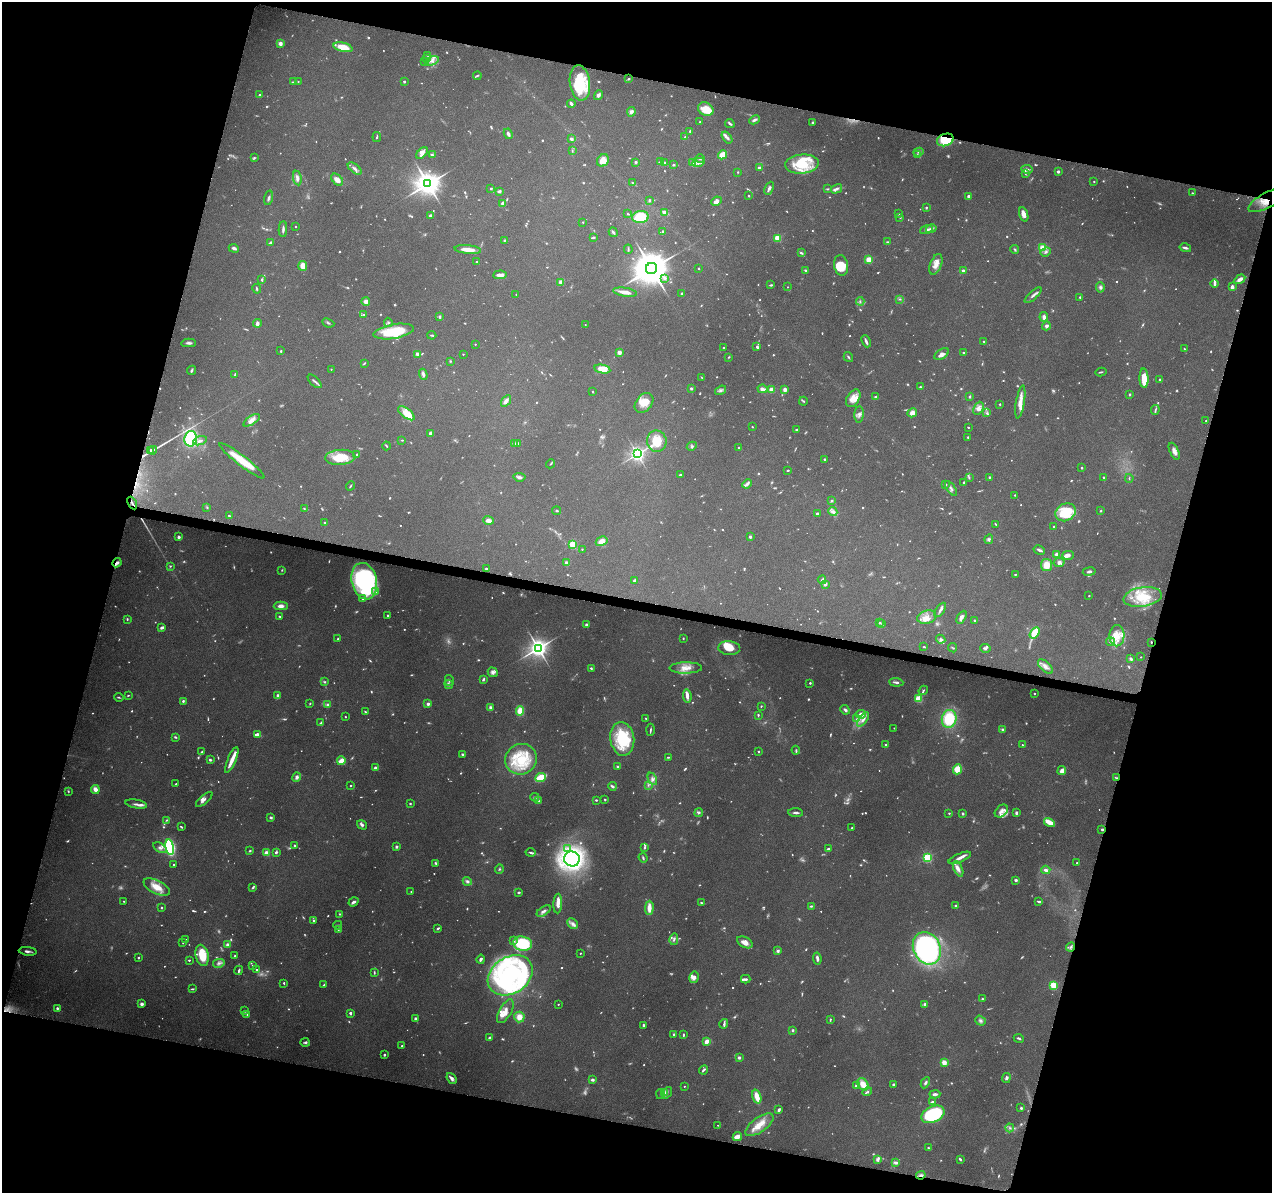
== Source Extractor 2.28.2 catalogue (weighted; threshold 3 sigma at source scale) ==
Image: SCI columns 25-5101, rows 304-5064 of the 5116 x 5307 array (HDU 1 of 3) = the unmasked area's bounding box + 8 px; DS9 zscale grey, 4 x 4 block average (1 PNG px = mean of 4 x 4 image px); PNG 1274 x 1195 px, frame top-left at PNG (2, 2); each listed source drawn as its Kron ellipse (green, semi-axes under 4 px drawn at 4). Shown black and unused: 31% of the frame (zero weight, under 9 of 18 exposures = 2% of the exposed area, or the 3 px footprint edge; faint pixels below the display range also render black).
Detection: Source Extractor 2.28.2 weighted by HDU 2 'WHT'. Background 0.116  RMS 0.0038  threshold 0.0155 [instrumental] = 3 sigma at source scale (4.09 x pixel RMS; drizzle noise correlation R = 1.36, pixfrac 0.8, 0.0396/0.0396 arcsec/px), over >= 5 px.
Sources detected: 1469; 321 too faint to see at this stretch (4 x 4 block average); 2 inside a brighter object's white glare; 3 cosmic-ray / hot-pixel residue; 1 long thin detection or spike segment (spike, bleed or trail) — neither listed nor drawn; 51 coinciding with a brighter row at this scale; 125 inside a brighter listed object's ellipse — not listed separately; of the other 966, all 500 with FLUX_AUTO >= 2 (the completeness limit of this list) listed and drawn (466 fainter detections not listed), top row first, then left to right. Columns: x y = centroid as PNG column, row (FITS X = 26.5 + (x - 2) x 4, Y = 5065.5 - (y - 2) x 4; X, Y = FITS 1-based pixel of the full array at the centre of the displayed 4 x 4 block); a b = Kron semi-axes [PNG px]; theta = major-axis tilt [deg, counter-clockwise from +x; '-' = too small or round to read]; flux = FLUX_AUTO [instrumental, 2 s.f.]
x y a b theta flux
280 43 2 2 - 45
343 47 9 4 -14 42
427 55 3 2 - 2.2
427 59 4 2 - 2.1
425 61 2 2 - 2.3
432 61 7 3 21 9.9
477 76 4 2 - 3.6
629 79 2 2 - 3.2
298 81 2 2 - 2.4
404 81 2 2 - 9.8
293 82 3 2 - 2.5
580 83 18 10 -83 97
260 95 3 2 - 3
598 95 5 3 - 6.8
571 104 4 2 - 7.5
706 109 8 6 -28 50
631 112 5 3 - 7.1
755 120 5 2 - 7.5
700 122 2 2 - 2.7
813 123 3 3 - 3.7
730 124 5 2 - 4.1
690 131 3 2 - 3.4
508 134 5 3 - 6.3
377 137 5 2 - 2.8
685 137 3 2 - 4
727 137 7 3 -54 6.4
571 139 3 3 - 5.7
945 140 9 6 19 60
572 151 4 2 - 2.4
918 152 5 2 - 3.2
422 153 7 4 45 9.5
432 155 3 2 - 6.7
722 155 5 3 - 28
917 155 3 2 - 2.2
254 157 4 2 - 2.7
700 158 4 3 - 3.7
603 160 6 5 - 25
661 161 4 2 - 3.2
636 162 2 2 - 15
665 163 3 2 - 3.3
692 163 4 2 - 3.2
698 163 6 4 21 8
802 164 17 9 5 82
673 165 3 2 - 3.5
759 168 2 2 - 13
355 169 8 3 -39 7.9
1027 169 5 3 - 7.2
1058 171 2 2 - 18
738 172 2 2 - 2.2
1025 173 2 2 - 3.5
297 178 7 3 -79 12
337 180 7 4 -43 17
1094 182 2 2 - 3.1
633 183 4 2 - 2.7
428 184 4 4 - 3000
491 188 2 2 - 5.9
769 188 7 3 63 7
827 189 3 2 - 2.3
837 189 6 3 31 6.1
499 191 3 2 - 7.6
1192 193 2 2 - 2.3
749 196 2 2 - 2.3
968 196 2 2 - 21
269 198 7 3 75 5.1
649 200 3 2 - 3.4
1267 200 21 7 28 23
716 201 5 4 - 9.1
503 203 4 3 - 10
926 207 2 2 - 2.8
665 213 4 2 - 19
628 214 3 2 - 2.2
898 214 2 2 - 3.8
1024 214 7 3 -70 17
431 215 4 3 - 4.6
640 217 8 6 6 76
900 217 3 2 - 2.6
583 222 2 2 - 4.1
295 227 2 2 - 2.9
283 229 8 2 88 6.7
931 229 5 3 - 6.1
926 230 6 3 18 5.9
663 231 4 3 - 3.2
613 232 5 2 - 5.5
593 238 4 2 - 2.1
778 238 2 2 - 130
505 240 3 3 - 2.3
271 242 4 2 - 4.6
888 242 3 2 - 2.7
234 248 5 2 - 7.2
1043 248 2 2 - 48
1185 248 6 2 -14 6.9
468 249 13 3 -5 29
628 249 5 2 - 2.7
1014 249 4 2 - 2.8
1046 252 5 3 - 5.5
801 253 4 2 - 4
869 260 2 2 - 130
476 262 2 2 - 6
936 264 11 5 69 19
841 265 10 7 -79 36
303 266 5 3 - 25
651 268 6 5 - 7400
698 268 2 2 - 4.8
805 270 4 2 - 2.2
963 271 3 2 - 8.1
500 275 7 3 4 15
665 278 3 2 - 7.4
1240 279 6 3 33 13
262 280 3 2 - 3.1
561 282 2 2 - 37
1214 284 4 2 - 7.2
771 285 3 2 - 2.6
787 287 2 2 - 2.4
1100 287 5 4 - 6.6
1232 287 4 3 - 9.1
257 289 5 2 - 3.6
625 292 12 3 -9 20
682 293 3 2 - 3.6
516 294 2 2 - 2.7
1033 295 11 3 42 7.3
1080 297 3 2 - 2.3
900 299 4 2 - 3.3
366 301 4 3 - 12
860 301 4 2 - 3.1
364 315 3 2 - 2.4
440 317 3 2 - 3.4
1044 317 4 3 - 11
388 322 5 2 - 3.1
257 323 4 3 - 9.1
328 323 6 2 -23 3.4
585 325 2 2 - 2.6
1046 326 4 3 - 6.2
394 331 20 7 10 97
432 335 4 2 - 3.3
866 341 6 2 -66 8.2
983 341 2 2 - 2.3
189 343 7 3 -1 6
475 344 2 2 - 2.5
757 346 3 2 - 3.3
724 348 2 2 - 3
1185 349 3 2 - 2.3
281 351 2 2 - 6.7
619 353 2 2 - 50
963 353 3 2 - 2.4
417 354 3 2 - 7.9
463 354 2 2 - 3.2
942 354 8 5 32 11
729 357 3 2 - 2.1
848 357 5 2 - 3
450 361 3 2 - 2
364 363 3 2 - 3.2
331 369 2 2 - 2.4
602 369 8 4 -11 45
192 370 4 2 - 4.1
1101 372 5 2 - 2.7
423 374 6 3 -72 6.7
235 375 3 2 - 2.4
702 378 4 2 - 2.2
1144 378 10 4 -87 38
1160 380 2 2 - 4.9
315 381 8 2 -44 4.9
920 387 3 2 - 2.7
691 388 2 2 - 13
762 389 5 2 - 17
721 390 6 3 36 5.7
772 390 2 2 - 69
785 390 3 2 - 14
593 392 2 2 - 2.2
1129 394 2 2 - 9.7
876 397 3 2 - 4
970 397 2 2 - 8
853 398 10 6 58 25
506 401 6 3 57 11
803 401 4 2 - 2.8
1020 402 16 4 80 23
644 403 11 8 51 32
1000 404 2 2 - 5.6
978 408 7 4 64 11
1155 410 5 2 - 3.9
406 413 10 4 -38 30
912 413 5 4 - 14
987 413 3 3 - 3.9
859 414 8 4 86 8.8
252 420 9 4 33 16
1206 421 2 2 - 2.7
752 427 2 2 - 2.4
968 427 2 2 - 2.2
797 430 3 2 - 3.4
430 433 3 2 - 6
968 437 2 2 - 5.7
191 439 8 6 79 180
402 440 3 2 - 2.2
200 441 7 3 18 8.8
657 441 10 9 - 50
518 443 4 2 - 3.3
514 444 4 3 - 3.1
386 446 4 2 - 2.5
692 446 5 3 - 4.8
738 448 2 2 - 3.3
151 450 2 2 - 6.9
153 450 4 2 - 3.2
1174 451 9 4 -65 13
357 454 2 2 - 4.2
637 454 2 2 - 910
340 457 15 7 4 65
824 459 2 2 - 7.5
242 461 28 5 -38 64
551 464 5 2 - 2.1
1081 468 2 2 - 3.4
788 470 2 2 - 2.4
680 475 2 2 - 3.7
519 477 6 3 -6 6.3
989 477 2 2 - 2.8
1104 477 2 2 - 4.1
969 478 3 2 - 2.5
1129 478 4 2 - 2.2
964 482 3 2 - 2.3
747 484 5 3 - 6.1
946 485 3 2 - 2.1
350 486 5 2 - 2.7
951 488 8 2 -55 5.8
1015 495 2 2 - 4.2
832 501 3 3 - 3
132 503 7 2 -60 4.3
207 507 3 2 - 2.2
304 508 2 2 - 2.1
557 511 4 2 - 2.8
1100 511 3 2 - 2.3
833 512 4 3 - 12
1065 512 10 8 25 110
817 513 2 2 - 4.2
229 516 3 2 - 3
488 520 5 3 - 15
325 522 2 2 - 4.9
996 524 4 2 - 3.2
1054 526 2 2 - 5.8
179 537 3 2 - 7
750 537 2 2 - 15
989 539 5 4 - 4.7
602 541 6 4 29 22
573 544 2 2 - 150
582 549 2 2 - 3
1039 550 6 3 -29 6
1056 554 2 2 - 31
1068 555 6 4 2 7.3
1059 562 5 4 - 9.5
117 563 5 2 - 9.5
567 563 3 2 - 14
1046 565 6 5 - 31
170 566 4 2 - 2.1
486 569 3 2 - 3.7
282 570 3 2 - 2
1089 571 6 3 9 5
1015 574 2 2 - 5.4
822 580 4 2 - 5.4
364 581 18 12 -78 350
635 581 4 3 - 4.9
825 584 3 3 - 6.3
376 592 3 2 - 2.5
1089 596 2 2 - 4.1
1143 597 19 9 8 74
363 599 2 2 - 11
281 606 7 3 1 13
940 610 8 3 55 7.5
387 615 2 2 - 5.9
280 616 3 2 - 2.4
927 617 9 6 13 19
961 617 7 3 60 9.8
127 619 4 2 - 2.6
975 621 2 2 - 4.3
880 623 2 2 - 3.9
882 624 3 2 - 2.1
586 625 2 2 - 27
162 627 3 2 - 8.6
1035 633 6 3 57 65
1117 636 10 7 87 33
338 638 2 2 - 2.1
683 638 2 2 - 2.6
941 639 5 4 - 6.8
1110 642 4 3 - 7.4
1151 642 2 2 - 2.3
924 647 3 2 - 2.6
538 648 3 3 - 1700
729 648 11 7 -5 27
953 648 5 2 - 2
985 648 5 3 - 5
1141 657 2 2 - 2.7
1131 659 3 2 - 6.1
1045 667 9 5 -44 11
591 668 2 2 - 3.9
686 668 16 5 1 25
493 672 5 4 - 8
483 679 3 2 - 4.6
449 680 6 2 -77 3.1
325 682 3 3 - 2.7
896 682 7 2 -5 6.7
810 683 2 2 - 6
449 684 4 3 - 4.6
923 690 5 2 - 3.1
1034 693 2 2 - 3
128 695 3 2 - 2
277 695 4 3 - 4.4
687 696 7 2 -85 11
119 697 4 2 - 2.5
918 699 2 2 - 160
183 701 2 2 - 4
310 703 2 2 - 2.7
428 704 2 2 - 26
328 705 2 2 - 25
761 706 2 2 - 2.7
490 708 3 2 - 6.9
845 710 5 3 - 6.5
520 711 5 4 - 31
365 712 2 2 - 3.2
861 714 5 4 - 16
758 715 3 2 - 3.1
345 717 2 2 - 3.7
646 718 2 2 - 2.5
856 719 3 2 - 3.2
949 719 9 7 75 110
863 720 8 3 53 11
321 723 4 2 - 3.4
894 728 2 2 - 2.6
650 730 6 2 87 2.9
1003 730 2 2 - 8.5
257 734 3 2 - 7.3
175 737 3 2 - 3.4
622 739 17 12 -82 130
886 745 2 2 - 11
1022 745 2 2 - 3
796 750 4 2 - 2.6
201 752 3 2 - 2.7
759 752 2 2 - 9.2
463 754 3 2 - 3.5
668 757 3 2 - 2.5
521 759 16 15 - 110
210 760 3 2 - 4.6
232 760 14 3 67 27
341 761 4 3 - 25
618 767 3 2 - 3.3
375 768 3 2 - 6.7
957 769 5 4 - 35
1062 770 4 3 - 11
296 777 5 4 - 8.6
540 777 5 2 - 110
1116 778 3 2 - 2.5
652 779 6 3 -65 7.1
176 784 2 2 - 7.7
648 785 3 2 - 3
350 786 2 2 - 5
612 786 4 2 - 6.2
95 789 4 3 - 17
68 791 3 2 - 2
535 797 4 2 - 3.3
204 799 10 3 40 8.3
596 800 2 2 - 2.4
605 800 3 2 - 2.1
539 801 3 2 - 2.3
136 804 11 3 -9 8.1
410 804 2 2 - 5.9
1001 811 7 5 42 12
699 813 4 3 - 4.6
796 813 7 2 -3 6.2
949 813 2 2 - 5.3
963 813 3 2 - 3.2
1016 813 3 2 - 6.2
271 817 3 2 - 4.2
166 820 3 2 - 2.9
1049 822 6 3 -29 32
362 825 5 4 - 5.6
181 827 3 2 - 2.9
852 828 2 2 - 2.8
1102 829 2 2 - 4.1
295 845 3 2 - 4.2
170 847 8 4 -79 290
396 847 3 3 - 5
645 847 4 2 - 3
160 848 7 4 -33 9.2
568 848 4 3 - 6.2
828 849 3 2 - 4.1
250 851 3 2 - 2.5
276 852 3 3 - 4.8
530 852 5 2 - 3.9
267 853 2 2 - 83
643 858 5 2 - 3.3
927 858 2 2 - 260
960 858 12 3 22 13
572 859 8 7 - 750
436 863 3 2 - 3.9
1077 863 2 2 - 5.9
174 865 2 2 - 5.8
499 869 5 2 - 2.8
958 869 8 3 -66 13
1046 870 4 3 - 8.3
1016 880 3 2 - 4.5
467 881 4 4 - 6
157 887 14 6 -27 35
253 887 4 2 - 3.5
411 891 2 2 - 2.3
519 892 3 2 - 3.7
124 901 2 2 - 3.7
353 902 5 2 - 7.3
1039 902 4 2 - 4.3
701 903 3 2 - 2.3
558 904 10 4 87 14
811 906 4 3 - 3
955 906 2 2 - 13
161 908 2 2 - 2.3
649 908 7 3 89 23
544 911 8 3 33 7.4
339 914 2 2 - 2.2
313 920 2 2 - 5.3
573 924 6 4 -45 8.8
338 925 4 2 - 2.5
438 928 3 2 - 4.1
338 930 3 2 - 2
674 939 6 3 75 5.9
186 940 3 2 - 2.3
513 941 2 2 - 8
745 942 8 5 -27 17
183 943 2 2 - 2.2
523 944 10 7 -14 120
228 945 2 2 - 51
1071 947 5 3 - 5.4
927 948 17 13 -63 620
28 951 9 2 -7 6.1
778 951 2 2 - 21
580 953 2 2 - 4.3
202 955 11 6 -78 52
235 956 2 2 - 5.1
138 958 2 2 - 5.9
817 958 6 2 -83 10
481 959 4 2 - 5.8
189 960 2 2 - 5.7
219 963 6 3 13 6.2
253 965 2 2 - 3.8
239 970 5 2 - 4.2
256 970 2 2 - 3.4
374 973 3 2 - 2.3
510 975 24 18 34 540
694 977 5 4 - 10
746 979 5 2 - 5.7
284 983 3 2 - 2.4
324 985 4 2 - 2.8
1053 985 2 2 - 150
192 989 4 2 - 3
983 999 4 3 - 3.2
142 1004 2 2 - 10
558 1004 2 2 - 3.1
925 1004 3 3 - 5.5
57 1008 3 2 - 4.2
245 1011 3 2 - 2.2
505 1011 13 6 61 18
350 1013 2 2 - 14
247 1014 3 2 - 2.1
519 1017 5 5 - 20
415 1019 3 2 - 7
830 1019 4 2 - 3.1
980 1021 5 4 - 7
724 1024 5 2 - 4.3
643 1025 4 2 - 3.4
793 1030 2 2 - 13
674 1035 3 3 - 4
683 1035 3 2 - 4
489 1038 2 2 - 4
1019 1038 5 2 - 3.8
706 1041 3 2 - 21
305 1042 4 3 - 5.4
402 1046 2 2 - 6.2
384 1055 2 2 - 4.7
739 1057 2 2 - 21
944 1062 2 2 - 74
703 1070 5 2 - 5.3
451 1078 6 3 -53 10
1006 1078 5 4 - 5.1
592 1080 3 2 - 5.7
925 1083 6 3 62 6.6
863 1084 7 5 -51 32
894 1085 3 3 - 5.5
684 1086 2 2 - 2.6
856 1086 4 2 - 2.2
664 1092 3 2 - 11
867 1092 5 2 - 3.5
667 1093 6 2 52 3.4
660 1094 5 2 - 2.6
935 1094 5 2 - 8.1
757 1097 7 3 -72 43
932 1102 3 2 - 4.3
1021 1108 2 2 - 10
779 1110 4 2 - 4.1
933 1114 12 8 26 200
718 1125 2 2 - 2
759 1125 17 7 36 29
1010 1128 4 3 - 4.3
737 1136 5 3 - 22
928 1148 2 2 - 2.5
877 1159 2 2 - 20
960 1159 4 2 - 3.8
895 1163 4 3 - 4.9
921 1175 5 3 - 6.3
Overlapping masked pixels (flux is a lower limit): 7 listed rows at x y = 1267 200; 132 503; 117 563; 1151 642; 1116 778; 1102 829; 921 1175